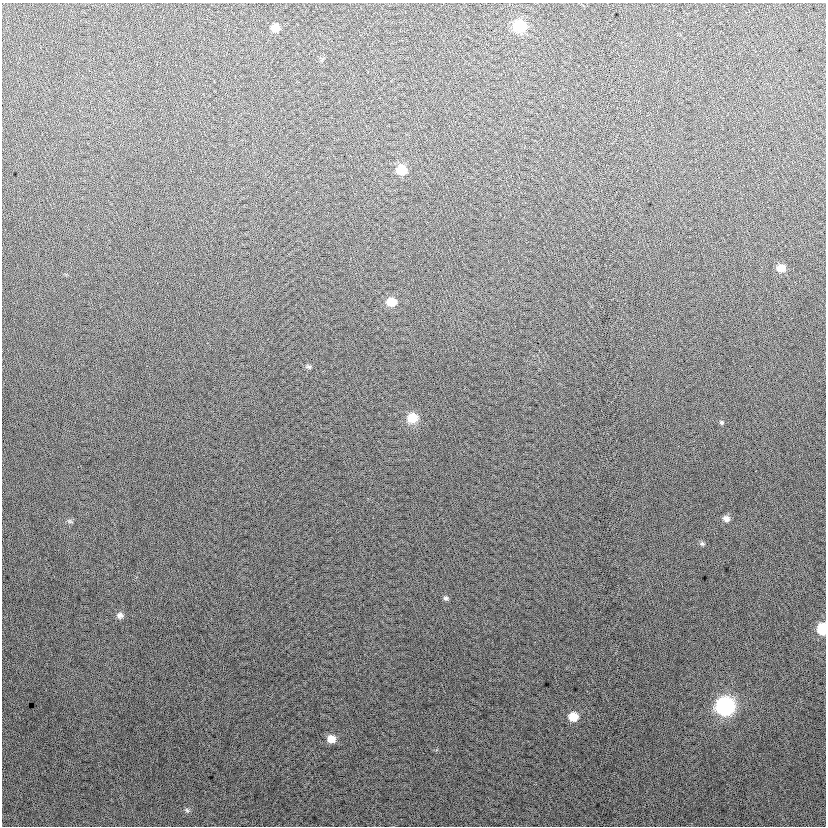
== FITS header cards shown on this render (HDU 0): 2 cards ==
NAXIS1  =                  824
NAXIS2  =                  824

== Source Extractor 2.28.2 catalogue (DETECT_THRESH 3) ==
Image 824 x 824 px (HDU 0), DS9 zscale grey, 1 PNG px = 1 image px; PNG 828 x 828 px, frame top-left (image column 1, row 824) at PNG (2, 3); no overlay
Background 13.8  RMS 14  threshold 40.7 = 3 sigma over >= 5 px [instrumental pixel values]
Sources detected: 18; all 18 listed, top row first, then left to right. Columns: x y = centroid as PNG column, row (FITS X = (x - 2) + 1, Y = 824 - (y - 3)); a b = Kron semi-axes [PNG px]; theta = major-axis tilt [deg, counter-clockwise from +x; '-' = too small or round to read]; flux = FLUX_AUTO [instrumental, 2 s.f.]
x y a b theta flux
519 26 9 8 - 53000
275 28 8 6 -3 11000
401 170 9 7 -7 23000
781 268 8 7 - 11000
391 302 9 7 -4 17000
308 367 9 5 -18 2000
412 418 10 8 3 21000
722 422 6 6 - 1500
726 519 8 7 - 4500
70 521 9 5 -21 2000
702 544 7 5 -48 1800
446 598 7 6 - 2000
120 615 9 8 - 3800
822 629 8 7 - 37000
725 706 10 9 - 240000
573 717 8 8 - 16000
331 739 8 7 - 11000
187 810 7 5 -66 1900
At the frame edge (FLAGS 8, measured only in part): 1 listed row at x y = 822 629